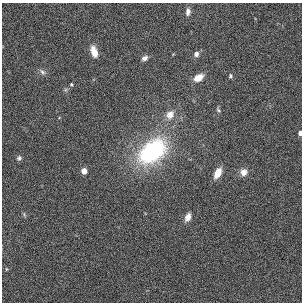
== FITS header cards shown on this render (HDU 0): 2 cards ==
NAXIS1  =                  300
NAXIS2  =                  300

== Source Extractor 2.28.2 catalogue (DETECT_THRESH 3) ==
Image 300 x 300 px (HDU 0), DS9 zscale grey, 1 PNG px = 1 image px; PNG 304 x 304 px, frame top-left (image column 1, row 300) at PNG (2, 3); no overlay
Background 1.19e-04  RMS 0.027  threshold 0.0809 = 3 sigma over >= 5 px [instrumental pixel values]
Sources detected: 19; all 19 listed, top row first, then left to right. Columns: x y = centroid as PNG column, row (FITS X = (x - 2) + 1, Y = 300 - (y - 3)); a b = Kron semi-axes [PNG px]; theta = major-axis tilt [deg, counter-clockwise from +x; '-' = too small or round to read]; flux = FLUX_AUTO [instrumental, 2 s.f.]
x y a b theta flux
188 12 8 5 83 6.6
94 52 10 6 -72 26
196 54 6 5 - 6.4
144 58 7 5 26 6.5
42 72 11 6 -34 6.4
230 76 5 4 - 2.8
198 78 8 6 31 23
71 84 5 5 - 2.5
218 110 7 4 -53 2.8
170 115 12 10 58 16
300 133 4 3 - 8.8
152 152 30 19 37 250
19 158 8 6 50 4.6
84 171 5 4 - 19
244 172 8 8 - 14
218 173 10 6 63 25
24 214 8 4 -60 2.7
188 217 9 6 65 13
6 269 5 3 - 1.5
At the frame edge (FLAGS 8, measured only in part): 1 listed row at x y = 300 133